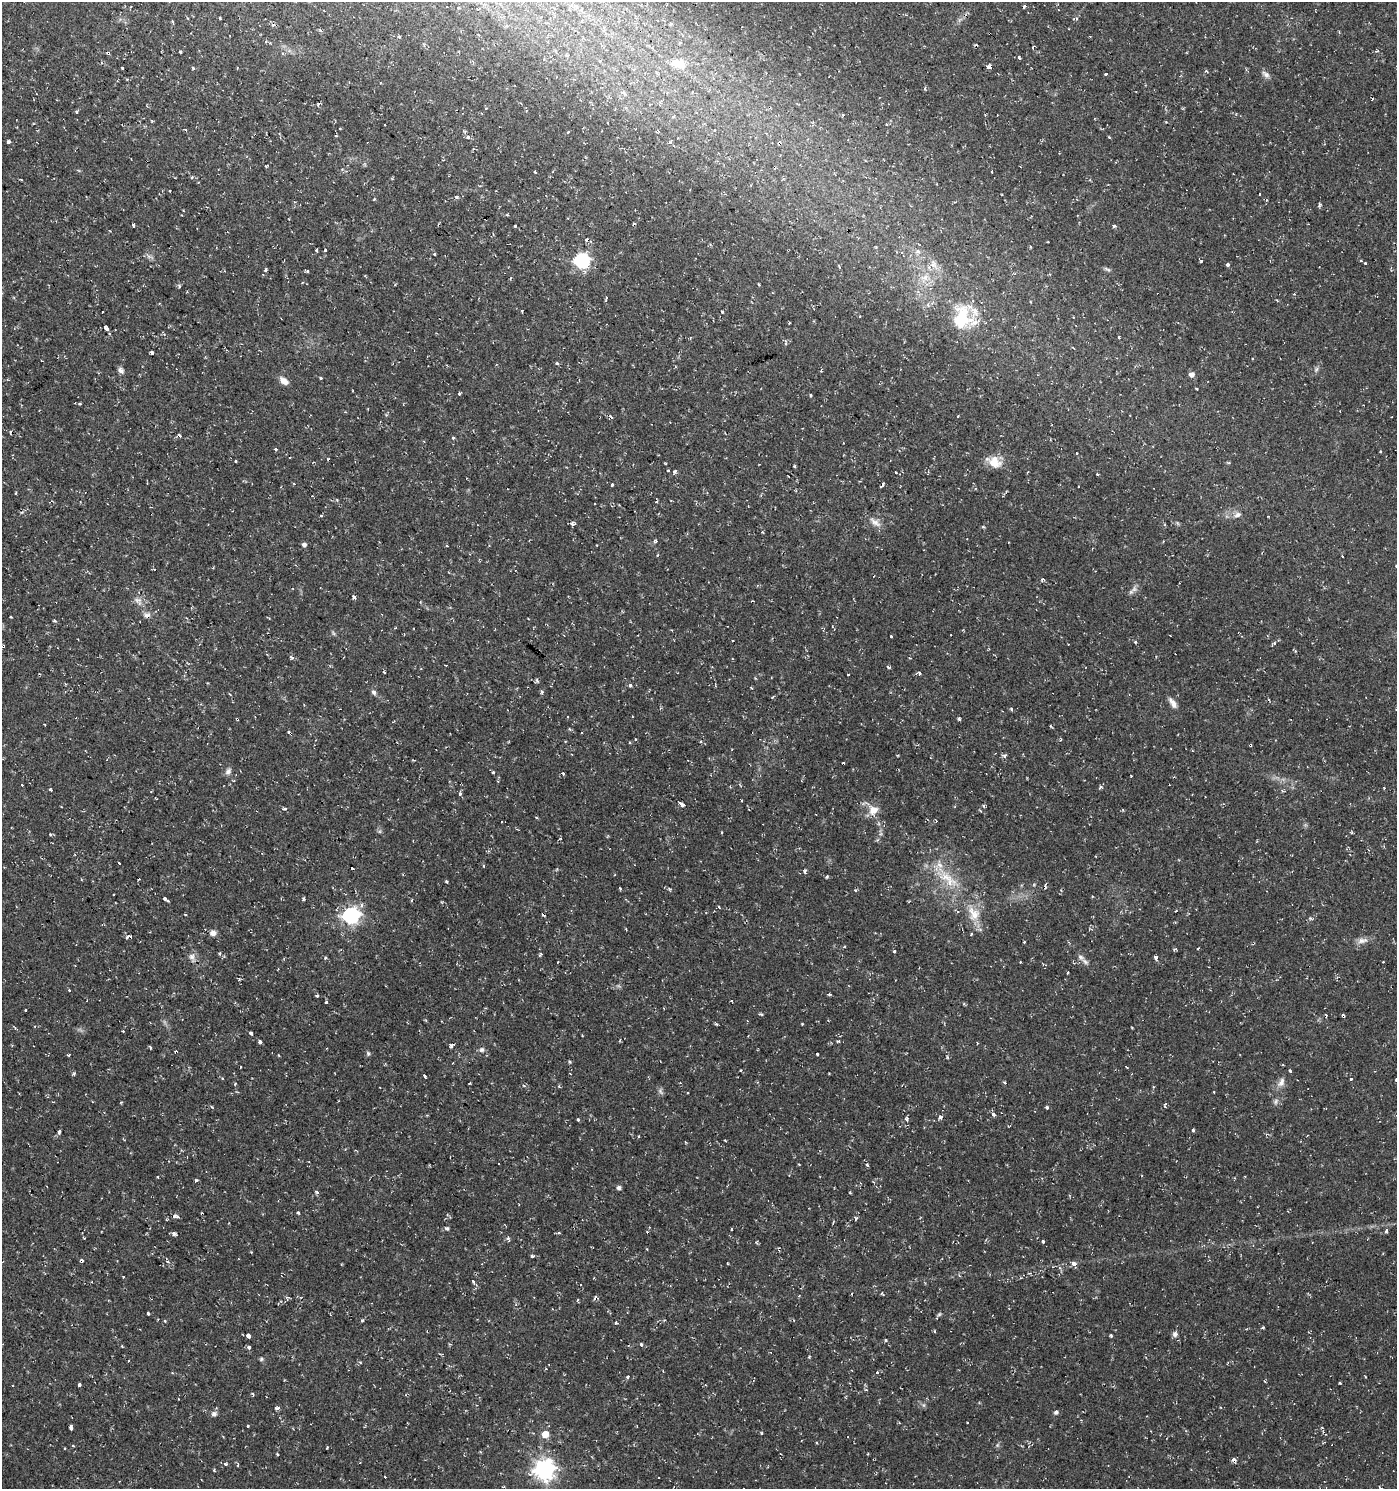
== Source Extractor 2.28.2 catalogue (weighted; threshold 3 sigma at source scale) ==
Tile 11 of 4 x 4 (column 3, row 3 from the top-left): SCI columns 3033-4427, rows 1489-2975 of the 6002 x 5958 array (HDU 1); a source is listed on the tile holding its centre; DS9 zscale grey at full resolution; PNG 1399 x 1491 px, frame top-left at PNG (2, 2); no overlay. Shown black and unused: <1% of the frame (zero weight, under 2 of 3 exposures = <1% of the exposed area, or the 3 px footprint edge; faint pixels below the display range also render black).
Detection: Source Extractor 2.28.2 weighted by HDU 2 'WHT'; one run over the whole footprint, this tile lists its part. Background 0.0337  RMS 0.004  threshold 0.0182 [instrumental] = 3 sigma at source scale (4.5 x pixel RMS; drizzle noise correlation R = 1.50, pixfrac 1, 0.0396/0.0396 arcsec/px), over >= 5 px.
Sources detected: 329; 47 cosmic-ray / hot-pixel residue — not listed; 2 inside a brighter listed object's ellipse — not listed separately; the other 280 listed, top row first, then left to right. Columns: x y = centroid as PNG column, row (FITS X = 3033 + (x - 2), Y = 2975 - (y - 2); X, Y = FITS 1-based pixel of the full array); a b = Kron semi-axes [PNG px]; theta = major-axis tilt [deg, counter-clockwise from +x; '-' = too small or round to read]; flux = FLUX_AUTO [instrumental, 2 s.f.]
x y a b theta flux
220 18 4 2 - 0.32
1076 19 5 4 - 1.1
172 21 5 3 - 0.56
273 25 5 3 - 0.48
399 37 5 3 - 0.43
679 43 5 3 - 0.44
1033 48 5 3 - 0.45
1376 51 3 3 - 0.47
180 52 3 3 - 1.8
108 53 4 3 - 1.4
1019 58 4 3 - 1.7
678 63 16 10 -6 6.3
192 67 3 3 - 0.81
989 67 4 3 - 3.6
122 68 3 3 - 0.61
1106 74 4 3 - 0.85
1266 75 12 7 -39 1.6
925 88 5 3 - 0.51
623 92 6 4 -2 0.74
318 105 4 3 - 0.51
77 112 3 3 - 1.2
843 115 3 3 - 1.2
673 116 5 3 - 0.71
886 124 3 2 - 0.75
185 130 3 3 - 0.54
714 130 4 4 - 0.48
658 131 4 2 - 0.43
568 132 3 3 - 0.76
336 136 4 3 - 0.43
468 137 5 4 - 0.64
1109 137 4 2 - 0.34
671 141 5 3 - 0.39
8 142 4 3 - 0.92
779 143 4 4 - 2.8
473 149 4 3 - 0.46
266 166 3 3 - 0.48
535 172 3 3 - 0.65
21 180 3 2 - 0.61
170 191 3 3 - 0.75
1260 194 3 3 - 1.4
374 199 3 3 - 0.37
1319 206 5 4 - 0.71
183 210 3 3 - 0.5
507 215 4 3 - 0.4
438 224 5 2 - 0.44
133 225 4 3 - 1.7
515 226 3 3 - 0.67
1114 226 4 3 - 1.1
586 239 5 3 - 0.5
316 250 3 3 - 2.2
325 250 4 3 - 0.72
434 254 3 2 - 0.76
582 261 7 6 - 96
1201 261 3 3 - 0.84
1361 261 4 3 - 0.37
1365 263 3 3 - 0.71
933 264 13 8 -67 2.9
1227 264 4 3 - 2.1
1107 269 11 4 -20 0.85
266 270 3 3 - 1.1
307 271 4 4 - 0.47
510 278 4 2 - 0.42
924 278 12 9 4 3.5
759 284 3 3 - 1
179 286 6 4 -81 0.67
607 298 4 3 - 1.5
1277 301 4 3 - 0.37
1030 302 3 2 - 0.38
932 303 6 4 44 0.81
722 311 3 3 - 0.77
102 312 3 2 - 0.38
522 312 3 2 - 0.45
964 317 33 29 43 21
789 323 2 2 - 0.39
106 328 5 3 - 4.6
1119 337 4 3 - 0.52
786 344 5 4 - 0.59
152 353 4 3 - 2.2
557 363 3 3 - 1.4
121 370 8 6 -45 1.4
821 371 4 3 - 0.38
1192 374 5 5 - 2
321 378 3 3 - 2.4
284 381 11 7 -38 2.7
1196 388 3 2 - 0.83
459 394 4 3 - 0.6
811 395 4 3 - 0.38
80 404 3 3 - 0.88
179 435 4 3 - 2
453 438 4 4 - 0.5
275 449 3 3 - 1.4
1380 451 4 2 - 0.37
1077 453 3 2 - 0.63
235 460 3 3 - 1.3
995 462 17 14 -38 5.8
1228 463 4 4 - 0.51
668 470 3 3 - 0.39
895 472 3 2 - 0.5
294 484 3 3 - 0.45
612 485 3 3 - 1.7
883 485 6 3 64 1.8
16 493 4 3 - 0.3
595 504 3 2 - 0.48
321 515 4 3 - 0.48
1237 515 10 7 24 1.7
875 522 18 7 -36 2.6
572 524 5 4 - 0.94
656 541 5 4 - 0.73
304 545 5 4 - 1.2
597 545 2 2 - 0.33
447 546 4 3 - 0.31
657 555 4 2 - 0.36
1342 556 3 2 - 0.36
1042 580 6 3 54 0.57
1134 589 9 6 76 1.5
354 597 4 3 - 2.8
138 601 13 9 -48 2.6
147 615 9 8 - 1.7
11 617 3 2 - 0.51
55 621 5 3 - 0.52
333 633 7 4 -71 0.56
891 636 3 3 - 0.94
1136 642 3 3 - 0.52
1274 643 4 4 - 0.57
3 646 4 4 - 0.79
292 657 5 3 - 1.4
888 667 3 3 - 2
384 672 3 2 - 0.48
919 673 4 3 - 1
537 680 6 3 -70 0.6
630 686 5 4 - 0.98
374 692 7 5 -57 1.1
542 692 5 4 - 0.54
230 694 3 2 - 0.54
1173 703 15 6 -56 2.3
1011 709 4 3 - 0.63
959 719 4 3 - 0.62
44 724 3 2 - 0.29
1004 756 5 4 - 0.8
228 771 9 7 45 1.4
493 772 3 3 - 0.91
563 773 3 3 - 0.72
498 781 4 3 - 0.4
1101 787 7 4 35 0.72
50 789 3 3 - 1.3
1282 790 5 3 - 0.5
460 793 3 3 - 2.7
682 804 5 3 - 2.2
983 806 4 3 - 0.57
285 809 5 4 - 0.62
873 810 14 12 -68 5
722 832 4 2 - 0.31
50 834 5 3 - 0.47
119 863 3 2 - 0.8
805 871 6 3 -84 0.63
827 877 4 4 - 0.46
947 877 36 12 -32 11
447 882 4 3 - 0.48
1045 884 4 3 - 0.56
620 888 4 3 - 0.41
855 890 3 3 - 0.79
165 899 7 3 -40 2.2
719 907 4 3 - 0.43
185 914 3 3 - 0.75
974 914 23 16 -66 7.7
351 915 7 6 - 130
1310 918 5 3 - 0.53
626 929 3 2 - 0.4
213 933 8 7 - 1.8
971 934 4 3 - 0.38
128 937 5 3 - 3.5
1362 940 16 7 11 2.4
1024 942 3 2 - 0.42
1198 948 3 2 - 0.49
894 951 3 3 - 1.5
220 954 4 4 - 0.54
540 955 6 3 53 0.55
192 957 12 7 -70 1.9
1081 957 11 6 -37 1.7
1156 957 4 4 - 1.5
325 958 4 3 - 0.57
1067 973 3 2 - 0.33
239 979 4 3 - 0.39
317 996 4 3 - 0.81
731 1001 3 3 - 1.9
326 1002 3 3 - 1.9
25 1010 3 3 - 1.7
716 1024 4 3 - 0.55
802 1024 3 3 - 0.61
123 1031 3 2 - 0.41
251 1033 4 3 - 3
260 1041 3 3 - 2.3
838 1041 4 3 - 1
452 1046 6 5 - 0.84
150 1048 4 3 - 1.3
482 1050 7 7 - 1.2
368 1053 6 3 -90 0.61
817 1054 3 3 - 1.3
69 1055 3 2 - 0.63
569 1062 4 4 - 0.5
240 1067 3 3 - 0.86
1290 1071 3 3 - 3.9
74 1073 4 4 - 0.56
570 1074 3 2 - 0.37
424 1076 4 3 - 2
223 1079 4 3 - 0.36
1351 1079 3 3 - 1.1
1005 1082 5 3 - 0.49
1281 1082 14 8 62 2.4
470 1083 3 2 - 0.35
524 1086 5 4 - 0.63
559 1086 3 3 - 0.92
1153 1087 4 3 - 0.36
660 1092 10 4 -52 0.91
1276 1101 9 5 77 1
1047 1107 4 3 - 0.67
993 1114 4 3 - 2
940 1117 3 3 - 2.1
906 1119 7 4 -69 0.8
578 1120 4 3 - 0.59
59 1132 4 3 - 2.2
638 1136 3 2 - 0.44
725 1140 3 2 - 0.34
309 1162 3 2 - 0.3
499 1164 2 2 - 0.36
867 1165 4 3 - 0.57
158 1177 3 2 - 0.34
196 1180 4 3 - 0.77
619 1188 5 4 - 1.3
317 1192 5 3 - 0.52
298 1212 4 3 - 0.55
175 1216 6 4 -8 2
856 1218 5 4 - 0.89
447 1228 5 5 - 0.75
732 1229 3 2 - 0.33
1386 1231 5 4 - 1
173 1233 6 5 - 1.1
508 1239 7 3 -72 0.69
1043 1242 3 3 - 4.5
532 1256 3 3 - 1.9
81 1261 4 3 - 1.7
1074 1264 3 3 - 8.1
123 1277 3 3 - 0.71
473 1281 4 3 - 1.6
851 1294 3 2 - 0.31
577 1300 4 3 - 0.42
148 1314 3 3 - 1.6
939 1314 6 5 - 0.67
362 1320 4 3 - 0.53
616 1323 3 3 - 1.3
1263 1327 3 3 - 0.61
1175 1334 8 6 77 1.1
248 1335 3 3 - 23
886 1340 3 3 - 1
641 1344 3 3 - 2.1
249 1347 3 3 - 3.4
809 1357 4 3 - 0.35
261 1359 6 5 - 0.61
360 1362 5 3 - 0.36
877 1372 3 3 - 1.3
628 1377 3 3 - 1.6
79 1385 4 3 - 3
866 1390 4 3 - 0.4
253 1394 5 3 - 0.47
277 1408 6 4 9 0.98
1056 1412 6 5 - 0.82
214 1414 8 6 23 1.3
248 1426 3 3 - 1.2
1322 1427 4 3 - 0.46
71 1428 4 3 - 3
761 1433 3 3 - 0.38
545 1434 6 6 - 4.9
277 1454 3 2 - 0.44
868 1454 3 3 - 0.35
226 1464 4 3 - 0.84
544 1469 8 7 - 230
214 1470 4 3 - 0.48
385 1477 3 3 - 1.5
658 1478 2 2 - 0.39
504 1487 4 3 - 0.35
Overlapping masked pixels (flux is a lower limit): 6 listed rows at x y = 108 53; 779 143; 147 615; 3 646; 128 937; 81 1261
Unlisted compact peaks at least as high as the median listed source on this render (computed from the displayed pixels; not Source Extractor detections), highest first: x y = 1193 1130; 303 899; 1111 1336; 674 472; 947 1057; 457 197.